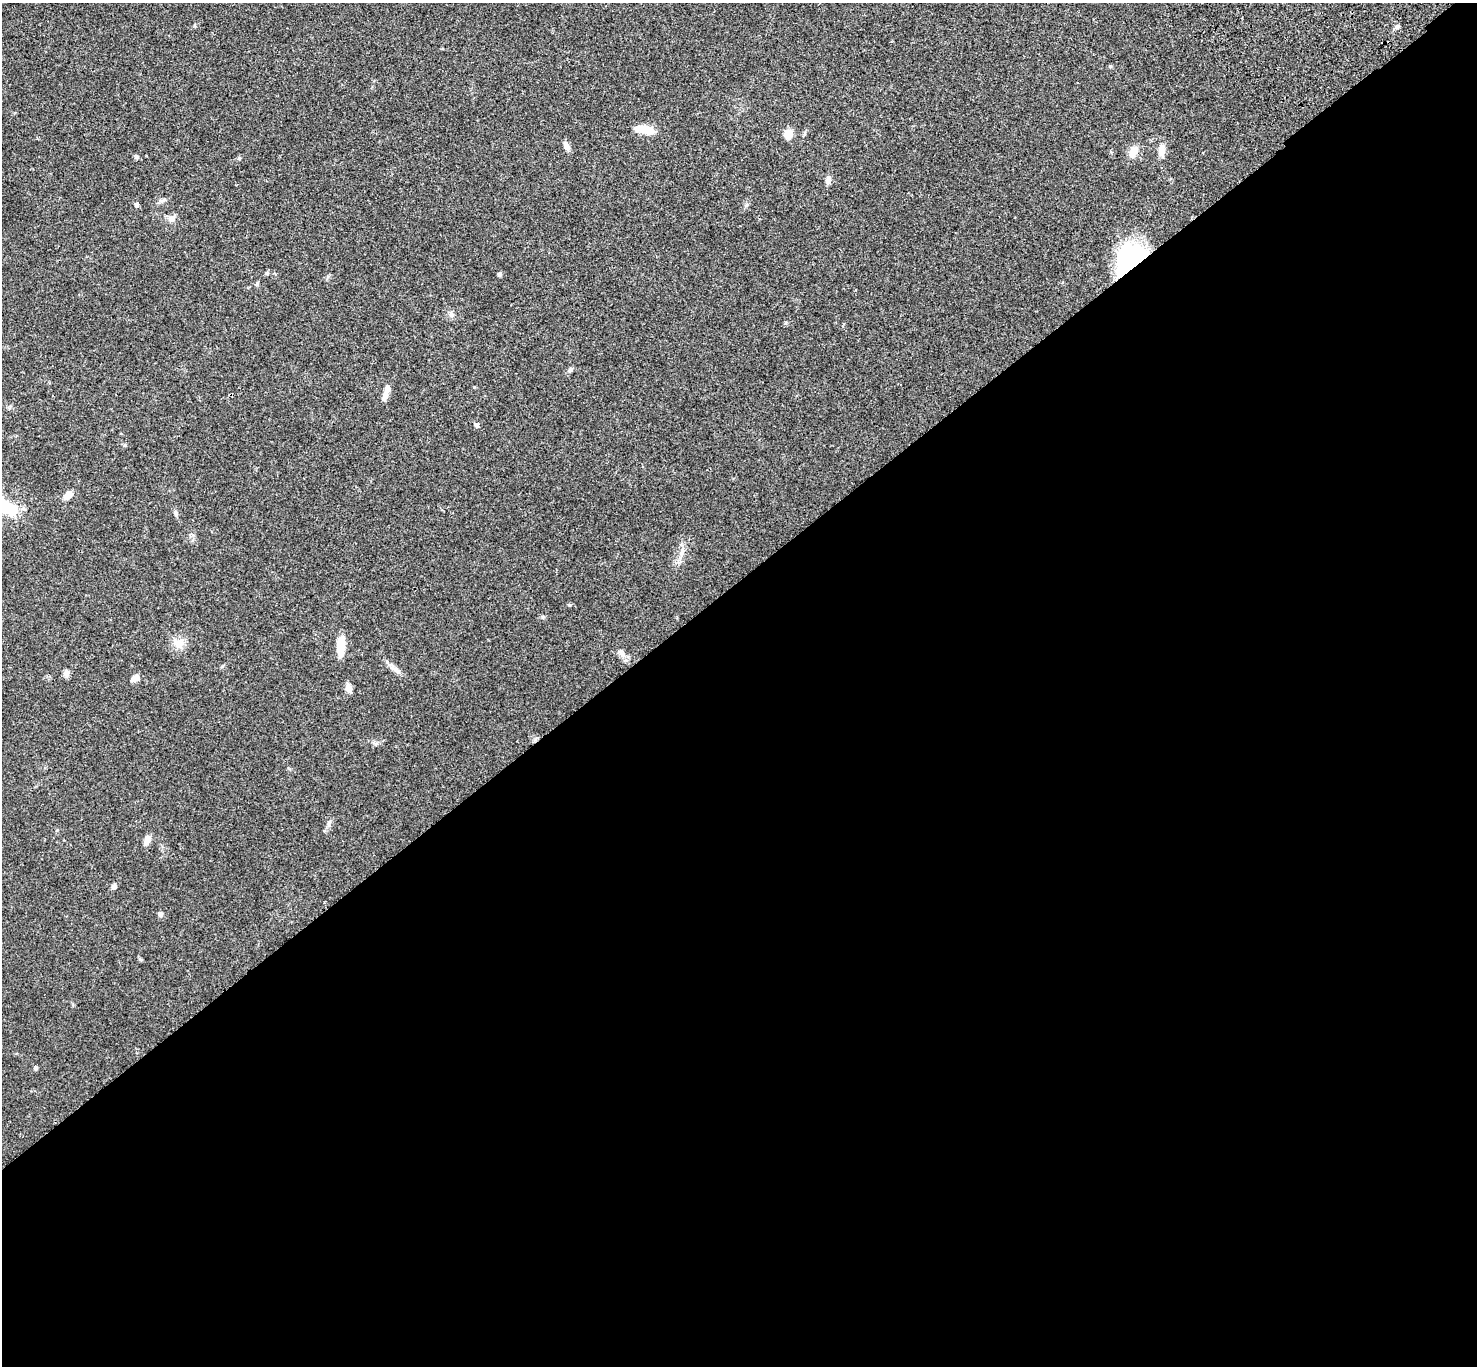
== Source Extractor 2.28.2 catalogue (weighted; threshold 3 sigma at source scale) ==
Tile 15 of 4 x 4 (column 3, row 4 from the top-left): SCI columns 3051-4525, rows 243-1606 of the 6104 x 6081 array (HDU 1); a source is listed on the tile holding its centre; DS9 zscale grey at full resolution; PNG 1479 x 1368 px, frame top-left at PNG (2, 3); no overlay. Shown black and unused: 58% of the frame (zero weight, under 3 of 4 exposures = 6% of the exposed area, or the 3 px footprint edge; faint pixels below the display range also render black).
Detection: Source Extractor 2.28.2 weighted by HDU 2 'WHT'; one run over the whole footprint, this tile lists its part. Background 0.0494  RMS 0.0056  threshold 0.0251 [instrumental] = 3 sigma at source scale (4.5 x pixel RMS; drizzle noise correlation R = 1.50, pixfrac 1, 0.05/0.05 arcsec/px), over >= 5 px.
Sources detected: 39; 1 inside a brighter object's white glare — not listed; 1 inside a brighter listed object's ellipse — not listed separately; the other 37 listed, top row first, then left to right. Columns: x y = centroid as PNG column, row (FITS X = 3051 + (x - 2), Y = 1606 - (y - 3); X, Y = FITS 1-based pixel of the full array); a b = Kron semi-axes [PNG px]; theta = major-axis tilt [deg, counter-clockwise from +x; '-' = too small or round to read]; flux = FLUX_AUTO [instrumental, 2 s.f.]
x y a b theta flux
1397 26 7 5 40 1.3
644 130 23 9 -14 7.6
788 134 10 9 - 4.8
566 146 11 6 -65 2.5
1133 151 14 9 60 5.6
1161 151 14 8 87 3.4
136 157 6 5 - 0.82
828 180 9 6 78 2.5
162 200 11 4 5 1.3
136 205 6 5 - 1.2
171 219 8 7 - 3.3
1130 261 34 24 61 73
267 273 5 4 - 0.63
499 274 4 4 - 1.4
257 284 7 3 54 0.68
451 314 8 5 -63 1.5
570 370 7 4 45 0.98
385 396 14 7 68 2.8
476 425 5 4 - 1.8
125 445 5 4 - 0.6
67 496 11 7 47 3.5
5 506 28 12 -28 24
176 513 8 5 -78 1.2
682 552 10 5 66 2.2
569 605 5 3 - 0.49
543 617 6 4 -45 0.69
179 644 14 10 81 4.8
341 646 21 8 88 9.9
621 653 13 6 -49 2.4
392 667 11 6 -35 2.4
66 673 10 7 70 1.9
135 678 9 6 39 3
349 688 10 7 -64 2.8
147 840 11 6 83 3.4
114 886 7 5 53 1.4
160 914 7 5 -86 1.2
35 1068 5 5 - 0.87
Overlapping masked pixels (flux is a lower limit): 1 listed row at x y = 1130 261
Isophote crosses this tile's border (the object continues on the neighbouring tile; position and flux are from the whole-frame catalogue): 1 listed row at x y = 5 506
Unlisted compact peaks at least as high as the median listed source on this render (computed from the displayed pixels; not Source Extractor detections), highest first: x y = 239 158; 329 822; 140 959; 194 26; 786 323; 222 666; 328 276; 474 387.